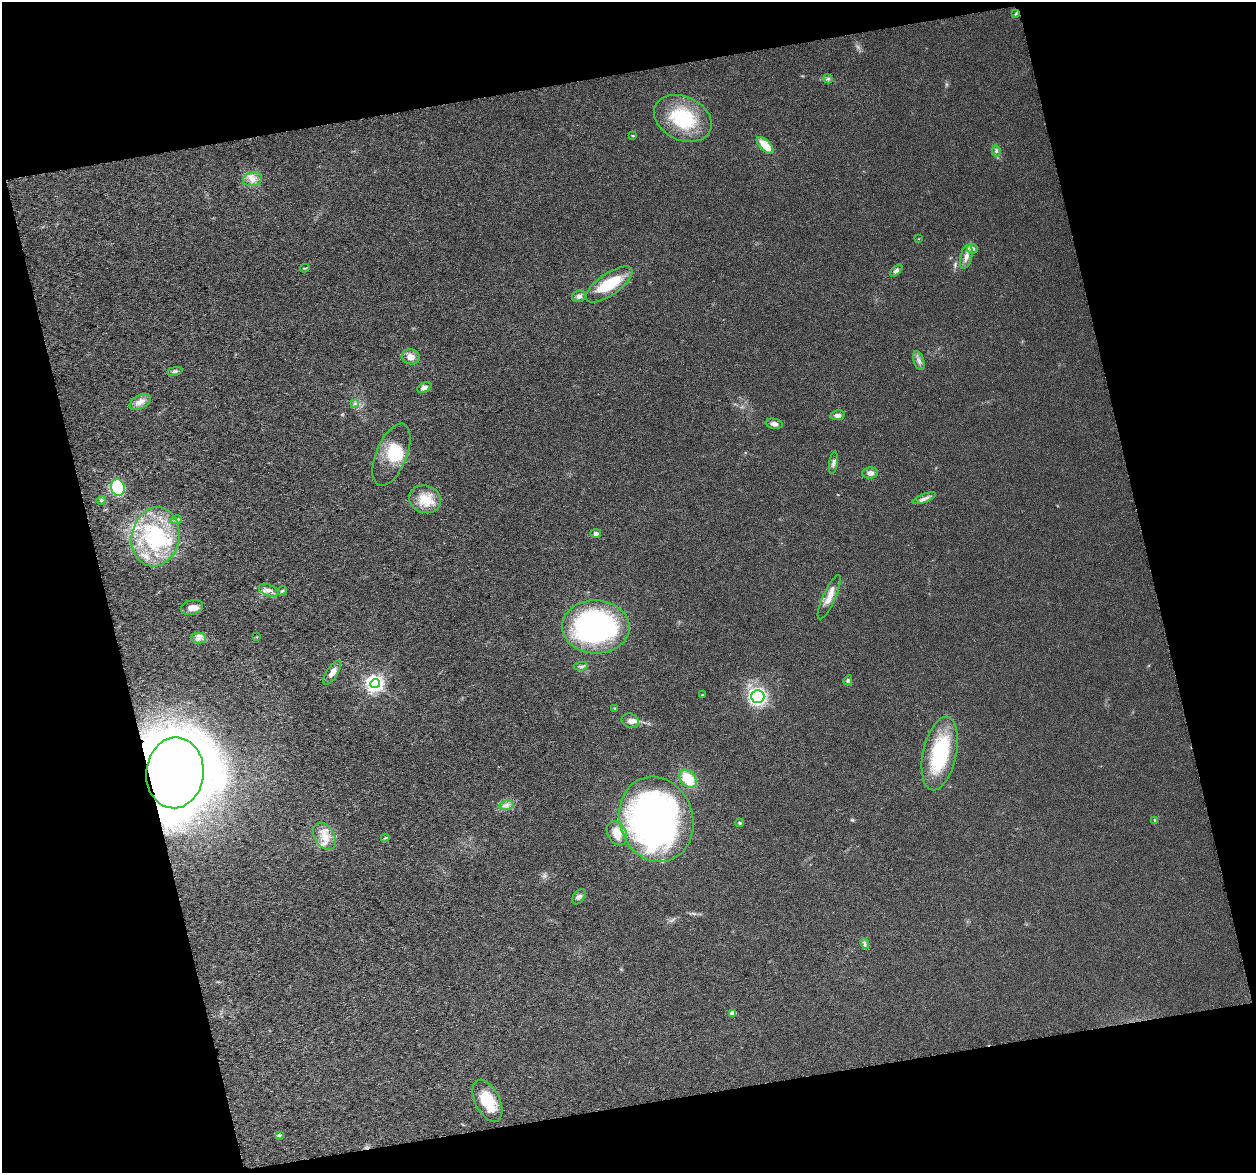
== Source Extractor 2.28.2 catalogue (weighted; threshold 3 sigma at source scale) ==
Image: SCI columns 7-2514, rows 49-2389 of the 2518 x 2422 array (HDU 1 of 3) = the unmasked area's bounding box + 8 px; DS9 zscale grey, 2 x 2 block average (1 PNG px = mean of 2 x 2 image px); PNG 1258 x 1175 px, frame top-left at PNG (2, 2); each listed source drawn as its Kron ellipse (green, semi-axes under 4 px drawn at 4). Shown black and unused: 29% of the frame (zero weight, under 3 of 6 exposures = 1% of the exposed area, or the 3 px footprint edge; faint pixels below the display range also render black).
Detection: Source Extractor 2.28.2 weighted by HDU 2 'WHT'. Background 0.0139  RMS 0.0045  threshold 0.0183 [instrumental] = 3 sigma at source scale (4.09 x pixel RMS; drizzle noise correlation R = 1.36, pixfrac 0.8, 0.0396/0.0396 arcsec/px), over >= 5 px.
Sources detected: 72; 3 inside a brighter object's white glare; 1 cosmic-ray / hot-pixel residue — neither listed nor drawn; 6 inside a brighter listed object's ellipse — not listed separately; the other 62 listed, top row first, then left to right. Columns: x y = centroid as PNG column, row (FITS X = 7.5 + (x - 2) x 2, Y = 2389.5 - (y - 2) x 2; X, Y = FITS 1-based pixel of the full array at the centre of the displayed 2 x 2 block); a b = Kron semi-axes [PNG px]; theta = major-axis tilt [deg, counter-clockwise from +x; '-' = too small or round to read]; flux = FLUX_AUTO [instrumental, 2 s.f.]
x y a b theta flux
1016 13 4 3 - 1.1
828 79 5 4 - 1.6
683 118 30 21 -25 68
633 135 3 3 - 1.1
765 145 11 5 -46 19
996 151 5 4 - 2.2
252 179 9 7 9 7.6
919 239 3 2 - 0.5
972 249 5 5 - 4.4
966 257 12 6 75 6.7
305 268 5 2 - 0.94
896 271 7 4 42 3.3
609 284 27 11 35 44
579 296 7 5 22 3.9
411 357 9 7 -16 8.2
919 361 10 5 -71 4.4
175 371 8 4 11 2.7
424 388 8 4 22 4.1
140 402 11 6 29 8.4
355 403 4 2 - 0.99
837 415 7 4 10 3.8
774 424 8 5 -9 4.7
391 455 33 15 67 34
834 463 11 3 82 3.2
870 473 8 5 3 5
118 487 8 6 -79 77
924 498 12 4 21 4.7
425 499 16 13 -16 20
101 500 5 3 - 1.4
176 520 6 3 16 2.1
596 534 5 4 - 3.3
155 537 30 24 79 100
269 590 10 5 -23 5.8
282 591 5 4 - 1.5
829 597 24 6 66 12
192 607 11 7 14 9
596 627 34 26 -2 260
257 637 3 2 - 0.59
199 638 7 5 -1 4.5
581 666 7 3 7 2.1
332 673 14 5 57 7.1
848 680 5 4 - 1.8
375 684 4 4 - 460
702 695 3 2 - 0.77
758 696 6 6 - 200
615 708 3 2 - 0.76
630 721 9 7 -21 5.3
940 753 37 17 78 84
175 773 35 28 84 1600
688 779 10 7 -49 29
506 805 7 4 10 3.9
656 819 43 36 -72 450
1155 820 3 2 - 0.79
740 823 4 4 - 1.4
617 833 13 9 -60 15
324 836 14 10 -57 15
385 838 4 2 - 0.94
579 897 8 5 55 3.6
865 944 5 4 - 2.1
733 1013 3 3 - 9.9
487 1101 22 12 -64 32
279 1135 4 3 - 2.6
Overlapping masked pixels (flux is a lower limit): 1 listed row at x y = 175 773
Diffuse or blended objects may show on this block-average render without a row.